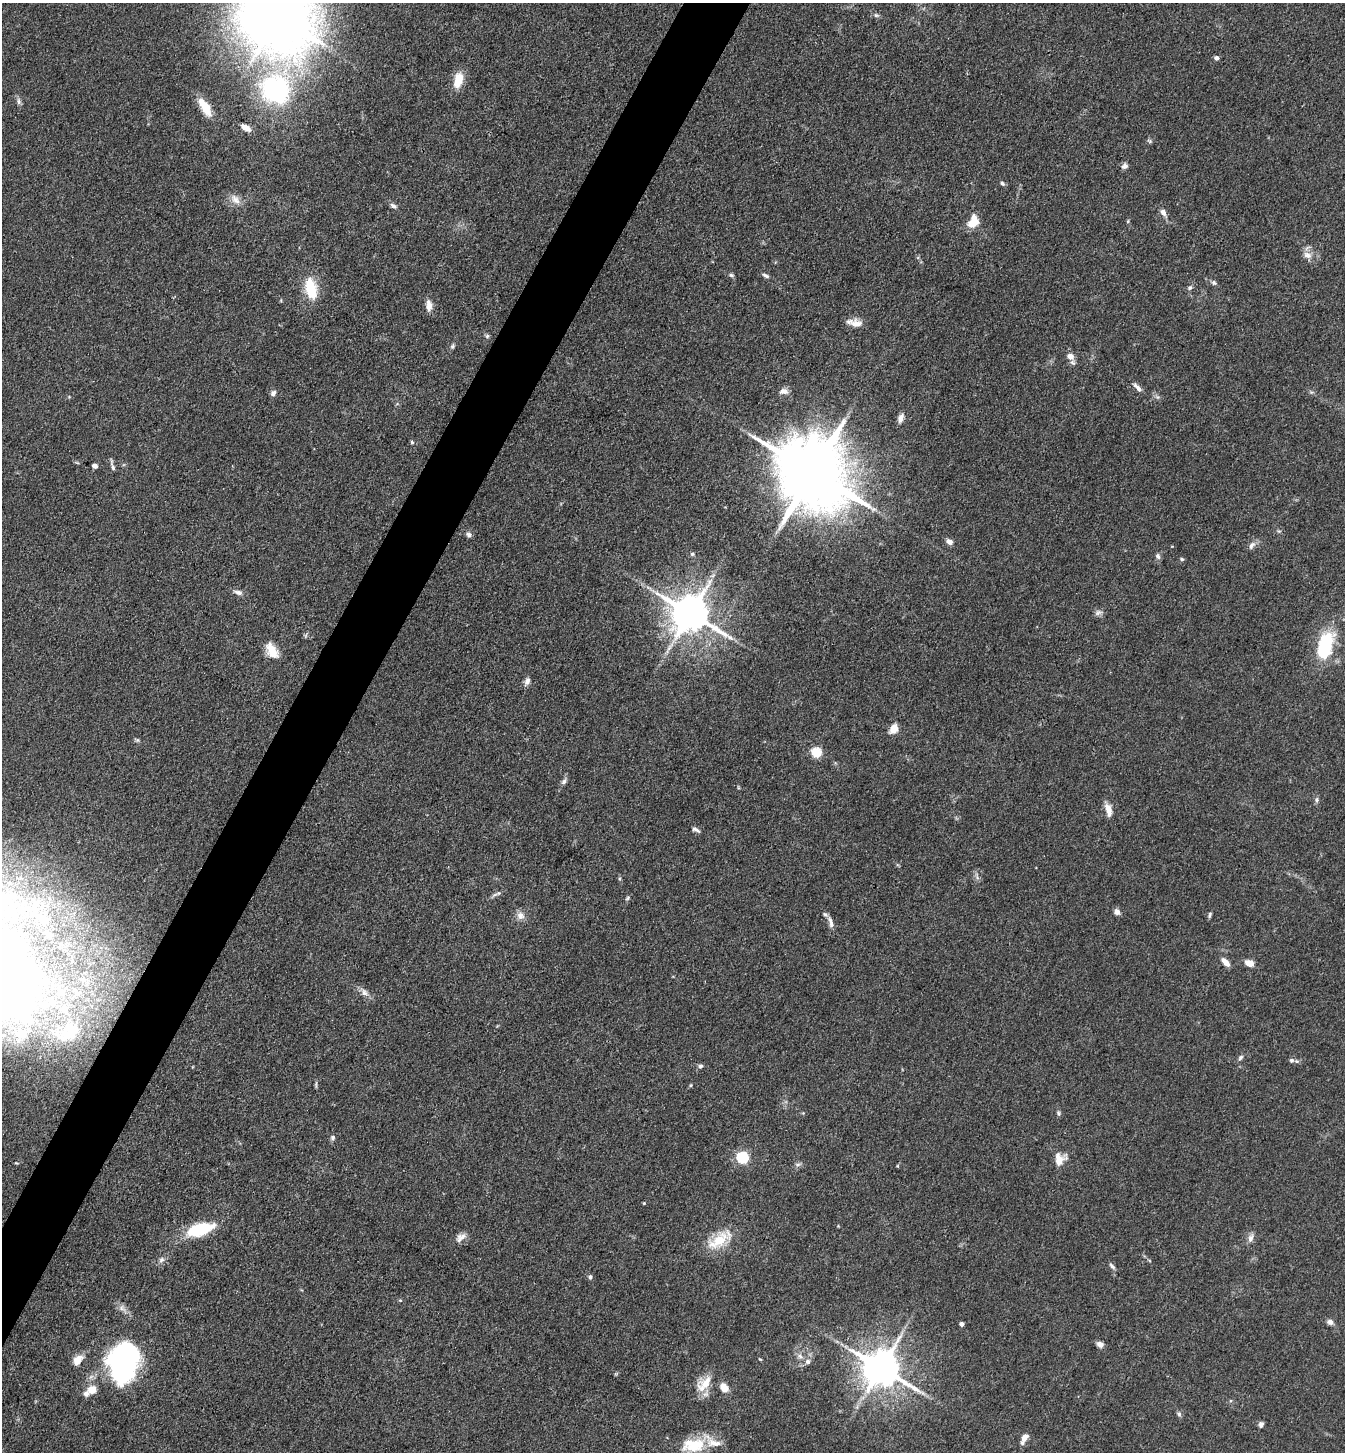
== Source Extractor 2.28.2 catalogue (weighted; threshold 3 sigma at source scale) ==
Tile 7 of 4 x 4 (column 3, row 2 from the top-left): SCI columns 2974-4316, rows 2901-4350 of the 5808 x 5800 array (HDU 1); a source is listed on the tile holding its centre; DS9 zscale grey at full resolution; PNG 1347 x 1454 px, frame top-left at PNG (2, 3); no overlay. Shown black and unused: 4% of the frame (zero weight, under 3 of 4 exposures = <1% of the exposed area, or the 3 px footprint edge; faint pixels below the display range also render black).
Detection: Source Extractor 2.28.2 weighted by HDU 2 'WHT'; one run over the whole footprint, this tile lists its part. Background 0.0794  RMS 0.0061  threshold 0.0276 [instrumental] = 3 sigma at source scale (4.5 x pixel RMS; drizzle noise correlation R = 1.50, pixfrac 1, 0.05/0.05 arcsec/px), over >= 5 px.
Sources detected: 112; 2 inside a brighter object's white glare — not listed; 7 inside a brighter listed object's ellipse — not listed separately; the other 103 listed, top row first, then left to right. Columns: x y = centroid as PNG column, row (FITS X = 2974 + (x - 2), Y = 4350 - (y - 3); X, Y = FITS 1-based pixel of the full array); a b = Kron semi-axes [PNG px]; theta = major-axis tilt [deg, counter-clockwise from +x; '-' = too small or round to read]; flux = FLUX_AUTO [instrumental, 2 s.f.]
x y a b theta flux
876 15 6 5 - 1.3
277 17 31 27 -38 2000
1216 58 4 4 - 2.4
458 80 18 10 79 11
275 90 30 26 -40 99
18 101 9 5 -77 1.9
205 107 26 10 -58 11
246 128 11 6 -31 5.2
1150 141 8 4 -32 0.99
1125 166 8 7 - 2.2
1002 183 7 5 -35 1.2
235 199 16 9 -50 5
393 206 10 5 -23 1.9
1163 212 9 6 -61 3.1
973 221 16 11 67 9.5
1307 255 12 9 -22 4.6
731 275 7 5 -17 1.1
765 275 10 4 -27 1.6
1214 283 7 6 - 1.4
311 288 26 13 -78 20
1190 288 7 5 32 1.4
429 305 14 8 -88 4.5
855 323 18 8 -12 6.3
487 336 6 6 - 1.1
452 346 8 5 69 1.2
1070 356 9 7 -29 4.7
1138 388 13 5 -44 3
783 391 12 8 -1 3.3
273 393 8 6 55 2
1158 397 7 4 -70 1.1
901 418 12 6 69 3.3
412 442 4 4 - 0.97
95 466 5 5 - 2.4
113 467 13 4 -66 1.7
812 472 22 17 -40 7400
469 535 8 6 -9 1.9
949 542 7 6 - 3.3
1252 545 12 7 53 2.7
692 554 5 5 - 0.96
1158 556 9 6 -63 1.6
1182 559 5 4 - 1
238 592 13 6 -20 2.6
1098 613 11 7 21 2.3
690 614 11 10 - 2000
1325 646 30 15 75 44
272 650 20 10 -61 10
527 681 11 6 67 2.7
894 729 11 8 57 6.5
137 740 6 5 - 0.99
816 752 5 5 - 36
564 781 9 6 47 1.9
1316 800 7 6 - 1.5
1108 810 16 7 -77 5.9
696 830 11 4 -27 1.8
495 894 13 4 27 1.8
628 898 7 4 38 1
1117 912 8 7 - 2.8
1210 915 8 4 73 1.1
520 916 11 10 - 4.2
44 920 18 15 27 15
831 922 17 6 -74 3.2
49 935 18 12 -50 10
10 961 14 11 -50 20
1226 962 11 5 -49 4.8
1250 963 6 5 - 9.6
76 992 21 11 -45 13
364 992 12 8 -53 3.4
68 1031 47 28 24 50
21 1034 21 18 45 21
1240 1057 8 6 46 1.5
1291 1060 6 6 - 1.5
700 1066 6 6 - 1.5
691 1085 5 3 - 0.63
1058 1113 7 5 -65 1.2
333 1137 7 6 - 1.5
742 1157 6 5 - 74
1059 1161 19 10 38 6.4
798 1164 7 4 19 1.3
644 1203 4 3 - 0.55
200 1229 26 12 15 35
461 1237 16 9 37 4.1
1250 1238 13 7 73 3.1
720 1240 34 15 34 19
161 1260 8 7 - 2.2
1112 1266 9 5 -45 1.6
590 1277 6 5 - 1.3
400 1300 5 3 - 0.63
122 1308 12 8 -35 3.4
1330 1322 9 7 -27 2.4
962 1324 4 4 - 2.4
1100 1344 9 7 -27 2.8
121 1355 35 21 46 120
800 1356 10 6 -38 2.6
760 1359 6 3 -35 0.57
78 1360 15 9 50 6.1
881 1368 11 10 - 1900
706 1383 23 16 34 12
724 1388 11 8 -53 5.8
92 1390 9 8 - 8
1179 1414 7 6 - 1.5
1261 1424 7 6 - 1.7
1024 1438 11 6 61 4.9
693 1445 31 18 5 21
Isophote crosses this tile's border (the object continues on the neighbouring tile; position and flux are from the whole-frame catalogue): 2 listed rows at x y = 277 17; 693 1445